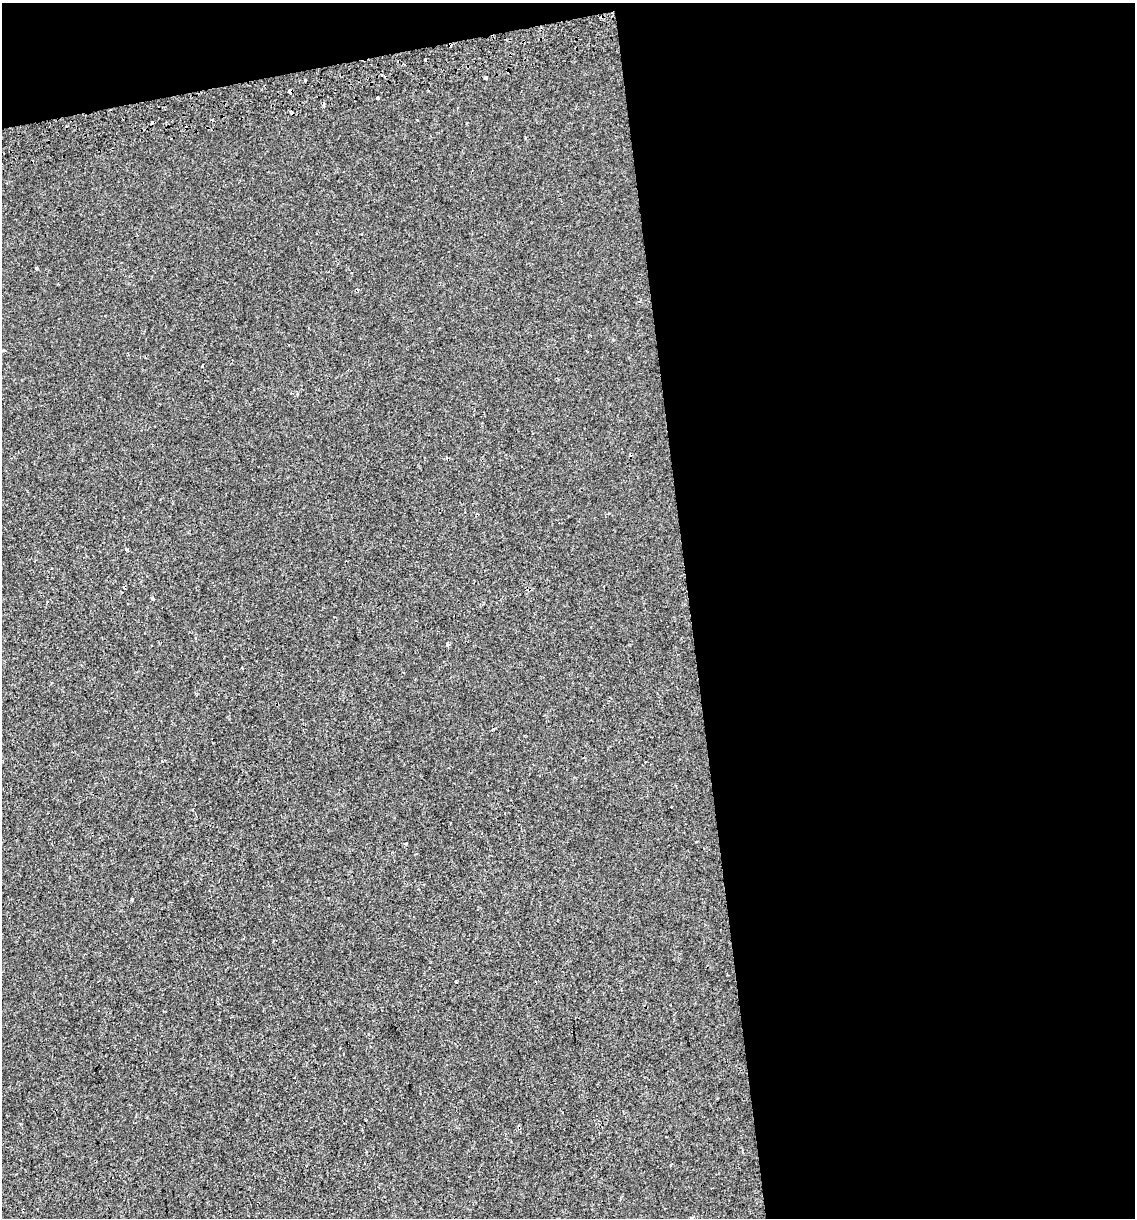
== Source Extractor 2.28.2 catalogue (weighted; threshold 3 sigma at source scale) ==
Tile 4 of 4 x 4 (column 4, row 1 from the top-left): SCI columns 3479-4611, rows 3691-4906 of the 4646 x 4948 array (HDU 1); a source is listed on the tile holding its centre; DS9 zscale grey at full resolution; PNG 1137 x 1220 px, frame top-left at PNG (2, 3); no overlay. Shown black and unused: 42% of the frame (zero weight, under 2 of 3 exposures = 2% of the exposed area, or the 3 px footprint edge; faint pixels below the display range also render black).
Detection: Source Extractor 2.28.2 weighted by HDU 2 'WHT'; one run over the whole footprint, this tile lists its part. Background 6.02e-04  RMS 0.0036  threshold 0.0162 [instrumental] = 3 sigma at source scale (4.5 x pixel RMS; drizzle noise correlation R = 1.50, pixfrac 1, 0.0396/0.0396 arcsec/px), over >= 5 px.
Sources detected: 16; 4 cosmic-ray / hot-pixel residue — not listed; the other 12 listed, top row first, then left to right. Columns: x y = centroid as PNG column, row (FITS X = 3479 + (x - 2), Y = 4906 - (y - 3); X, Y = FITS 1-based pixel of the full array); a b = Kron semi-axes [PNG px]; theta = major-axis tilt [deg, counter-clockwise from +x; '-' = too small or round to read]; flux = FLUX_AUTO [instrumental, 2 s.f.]
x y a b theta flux
602 17 4 3 - 0.61
486 78 3 3 - 1.4
305 80 3 3 - 2.3
290 91 4 4 - 4.8
377 98 3 3 - 1.6
36 268 3 3 - 0.54
127 550 4 3 - 0.66
153 598 4 3 - 0.51
448 644 4 3 - 2.4
242 668 3 2 - 0.56
406 844 3 2 - 0.37
132 899 3 3 - 1.1
Overlapping masked pixels (flux is a lower limit): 2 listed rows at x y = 602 17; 290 91